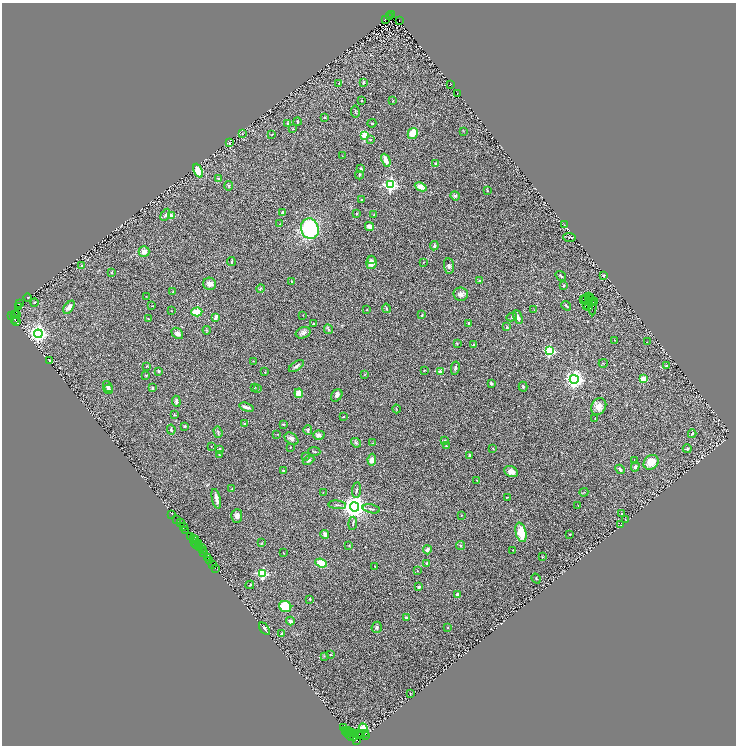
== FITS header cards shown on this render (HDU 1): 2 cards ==
NAXIS1  =                 1468
NAXIS2  =                 1487

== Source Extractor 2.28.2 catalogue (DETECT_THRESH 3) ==
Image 1468 x 1487 px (HDU 1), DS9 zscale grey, zoomed out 1/2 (1 PNG px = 2 x 2 image px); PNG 738 x 748 px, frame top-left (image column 1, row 1486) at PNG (2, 3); each listed source drawn as its Kron ellipse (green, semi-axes under 4 px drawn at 4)
Background 0.063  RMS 0.016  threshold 0.0488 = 3 sigma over >= 5 px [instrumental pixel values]
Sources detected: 284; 30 cannot appear on this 1/2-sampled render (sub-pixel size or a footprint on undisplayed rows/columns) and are neither listed nor drawn; the other 254 listed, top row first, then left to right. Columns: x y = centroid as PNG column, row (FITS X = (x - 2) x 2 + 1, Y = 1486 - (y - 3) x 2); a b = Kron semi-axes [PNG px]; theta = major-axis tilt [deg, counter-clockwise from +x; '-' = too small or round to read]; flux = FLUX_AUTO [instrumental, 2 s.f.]
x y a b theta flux
392 15 3 1 - 14
389 16 2 1 - 3.9
385 19 2 1 - 0.58
399 20 2 1 - 5.7
363 83 2 2 - 14
339 84 4 2 - 1.8
451 84 2 1 - 0.83
457 93 2 1 - 0.78
362 101 3 2 - 2.8
393 101 3 2 - 1.2
355 112 6 2 -80 3.1
324 117 3 2 - 2.9
297 122 4 2 - 2.1
287 123 3 3 - 2.7
372 123 4 3 - 2.7
293 129 3 2 - 1.1
464 131 3 2 - 1.4
413 133 6 5 - 40
242 134 2 1 - 0.95
272 134 3 2 - 1.2
365 135 3 3 - 140
371 139 3 2 - 1.6
229 143 3 2 - 2.1
342 156 3 2 - 0.94
386 160 7 3 -67 28
436 164 3 3 - 7.1
361 169 3 3 - 4.8
198 171 7 4 -66 58
359 175 4 3 - 3.3
218 178 2 2 - 5.8
390 185 4 4 - 660
228 186 5 3 - 3
421 187 6 4 -24 22
487 190 4 3 - 2.5
455 196 5 4 - 6
361 200 2 2 - 2.8
283 212 4 3 - 6.6
356 214 3 3 - 2.2
165 215 6 3 60 6.3
374 215 2 2 - 2.6
171 216 4 3 - 23
280 224 3 2 - 1.5
564 225 3 2 - 1.1
370 226 4 3 - 24
310 229 10 9 - 250
570 237 6 2 -2 3.1
434 246 4 3 - 5.1
144 252 5 5 - 19
371 260 4 3 - 4.4
231 262 4 2 - 2.8
371 262 7 5 84 15
423 262 2 1 - 1.2
82 266 4 3 - 4.4
449 266 8 5 -85 7.6
111 272 3 2 - 2.1
603 275 4 3 - 2.8
561 276 6 2 -35 4.3
480 280 3 2 - 2
291 281 3 2 - 2
210 284 6 6 - 16
564 286 4 3 - 3.6
260 288 4 3 - 2.7
173 291 3 2 - 1.8
461 294 7 6 - 14
146 296 2 1 - 0.88
28 297 4 2 - 1.3
588 297 2 1 - 2.1
591 297 3 2 - 5.5
585 298 2 2 - 4.4
590 299 2 1 - 8.7
583 300 2 1 - 4.7
589 301 3 1 - 0.7
595 301 3 1 - 7.3
34 302 4 3 - 2.5
593 302 3 1 - 3.7
20 304 3 2 - 1.3
586 305 2 1 - 0.98
592 305 10 1 -85 0.75
19 306 2 1 - 64
152 306 3 1 - 1.1
566 306 5 2 - 4
69 307 7 4 53 17
589 307 3 2 - 0.81
386 308 4 2 - 2.5
366 310 3 2 - 1.5
534 310 3 1 - 1.1
171 311 2 1 - 1.1
197 312 5 4 - 44
16 314 2 2 - 120
12 315 3 2 - 350
15 315 2 2 - 62
303 315 2 1 - 0.73
422 315 3 2 - 3.1
216 317 4 3 - 17
512 317 5 3 - 3
518 317 7 3 -67 11
14 319 3 2 - 190
148 319 3 2 - 1.9
16 322 3 2 - 93
469 323 3 3 - 2.3
313 324 3 2 - 2.2
506 327 3 3 - 2.2
329 329 5 3 - 3.1
207 330 4 3 - 2.2
177 333 6 5 - 11
303 333 8 5 17 11
38 334 4 4 - 1400
615 340 2 2 - 1.1
647 342 2 2 - 0.98
457 343 3 2 - 2.3
473 344 4 3 - 4.1
549 351 3 3 - 300
50 361 3 2 - 2.9
254 361 3 2 - 1.4
603 363 4 2 - 1.4
147 366 3 2 - 1.9
296 366 8 3 34 7
666 366 4 3 - 4.3
455 368 7 3 79 4.5
424 370 3 2 - 2.2
159 371 3 3 - 3.6
440 371 3 3 - 13
265 372 3 2 - 1.5
365 374 3 2 - 1.6
146 375 3 3 - 2
574 379 4 4 - 1500
643 379 3 2 - 82
491 383 3 3 - 8
108 387 5 4 - 9.6
254 387 4 3 - 2.6
523 387 5 3 - 5.3
153 388 2 2 - 14
108 389 4 4 - 13
258 389 2 2 - 1.3
299 393 5 4 - 29
337 395 7 5 53 10
176 401 5 3 - 7.6
599 406 9 7 61 24
246 407 7 3 -17 10
397 409 4 2 - 1.3
175 415 4 3 - 2.3
343 417 3 2 - 2.1
595 418 2 2 - 1.7
244 423 2 2 - 3.3
283 424 3 2 - 2.4
185 426 3 3 - 3
171 430 5 3 - 3.2
308 430 5 3 - 2.9
218 432 6 2 -72 3.1
277 434 2 1 - 0.91
692 434 4 2 - 3.3
319 435 6 4 -3 10
291 439 8 5 -38 11
444 440 4 2 - 2.2
356 443 5 3 - 4.5
373 443 3 2 - 1.3
211 446 2 1 - 1.2
446 446 3 2 - 1.8
290 447 3 2 - 1.5
220 449 3 2 - 5.6
493 449 3 2 - 1.5
687 449 4 4 - 4.1
314 451 6 2 -5 2.5
219 454 3 2 - 1.5
469 455 4 3 - 3.7
305 456 3 3 - 2
309 460 6 3 23 7.1
372 460 6 4 81 18
634 460 2 2 - 1.3
651 462 8 6 44 40
635 467 5 3 - 6.6
620 469 5 3 - 6.3
283 471 3 2 - 3.3
511 472 7 5 -26 22
477 480 3 2 - 1.4
232 489 3 2 - 1.3
356 490 8 2 84 3.7
323 492 2 1 - 0.7
584 492 5 1 - 2
507 497 2 2 - 1.3
216 499 10 3 -76 15
337 505 9 3 -6 4.2
578 505 2 1 - 1
355 507 4 4 - 3600
371 509 9 2 -12 4.3
172 514 2 2 - 9.9
622 514 2 2 - 4.6
461 515 3 2 - 1.5
237 516 7 5 86 11
176 520 2 1 - 12
625 520 3 2 - 2
181 523 2 1 - 69
353 523 7 2 83 2.8
621 525 3 1 - 0.8
184 527 3 1 - 48
186 530 3 2 - 25
521 532 10 5 -77 60
325 534 4 3 - 11
570 534 2 1 - 1.4
190 537 2 1 - 8.5
193 539 3 2 - 140
195 540 3 1 - 13
195 543 2 1 - 12
198 543 2 2 - 9.8
262 543 3 2 - 1.7
196 545 2 1 - 6.4
349 546 3 2 - 1.8
461 546 4 3 - 3.2
200 548 2 2 - 61
201 548 3 1 - 83
427 550 4 3 - 11
512 550 2 2 - 1.1
203 551 2 2 - 160
203 553 3 1 - 14
283 553 3 2 - 1
207 557 2 1 - 32
542 557 3 2 - 1.7
210 560 3 2 - 360
321 563 6 4 -21 57
427 563 3 3 - 3.3
213 564 2 1 - 23
375 566 2 2 - 1.2
215 568 2 1 - 18
417 571 2 2 - 1.6
262 574 3 3 - 310
536 579 5 2 - 1.8
250 585 4 3 - 3.2
419 587 2 2 - 18
458 595 4 3 - 11
310 599 3 3 - 2.9
285 606 6 5 - 79
406 618 3 2 - 4.9
290 621 4 3 - 9.2
377 627 5 5 - 6.8
448 628 2 2 - 1.5
264 629 7 2 -52 8.1
281 634 2 2 - 12
331 655 4 3 - 2.2
324 656 3 2 - 1.6
410 694 2 1 - 0.82
343 728 2 1 - 170
363 728 4 3 - 210
345 730 2 1 - 240
347 730 4 1 - 410
347 732 4 2 - 460
350 732 3 1 - 110
352 733 4 3 - 310
365 733 2 1 - 410
359 734 5 2 - 18
350 736 4 2 - 290
354 736 4 3 - 930
361 736 2 1 - 30
365 736 2 1 - 2.4
357 740 2 2 - 290
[30 sub-pixel or undisplayed-footprint detections neither listed nor drawn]